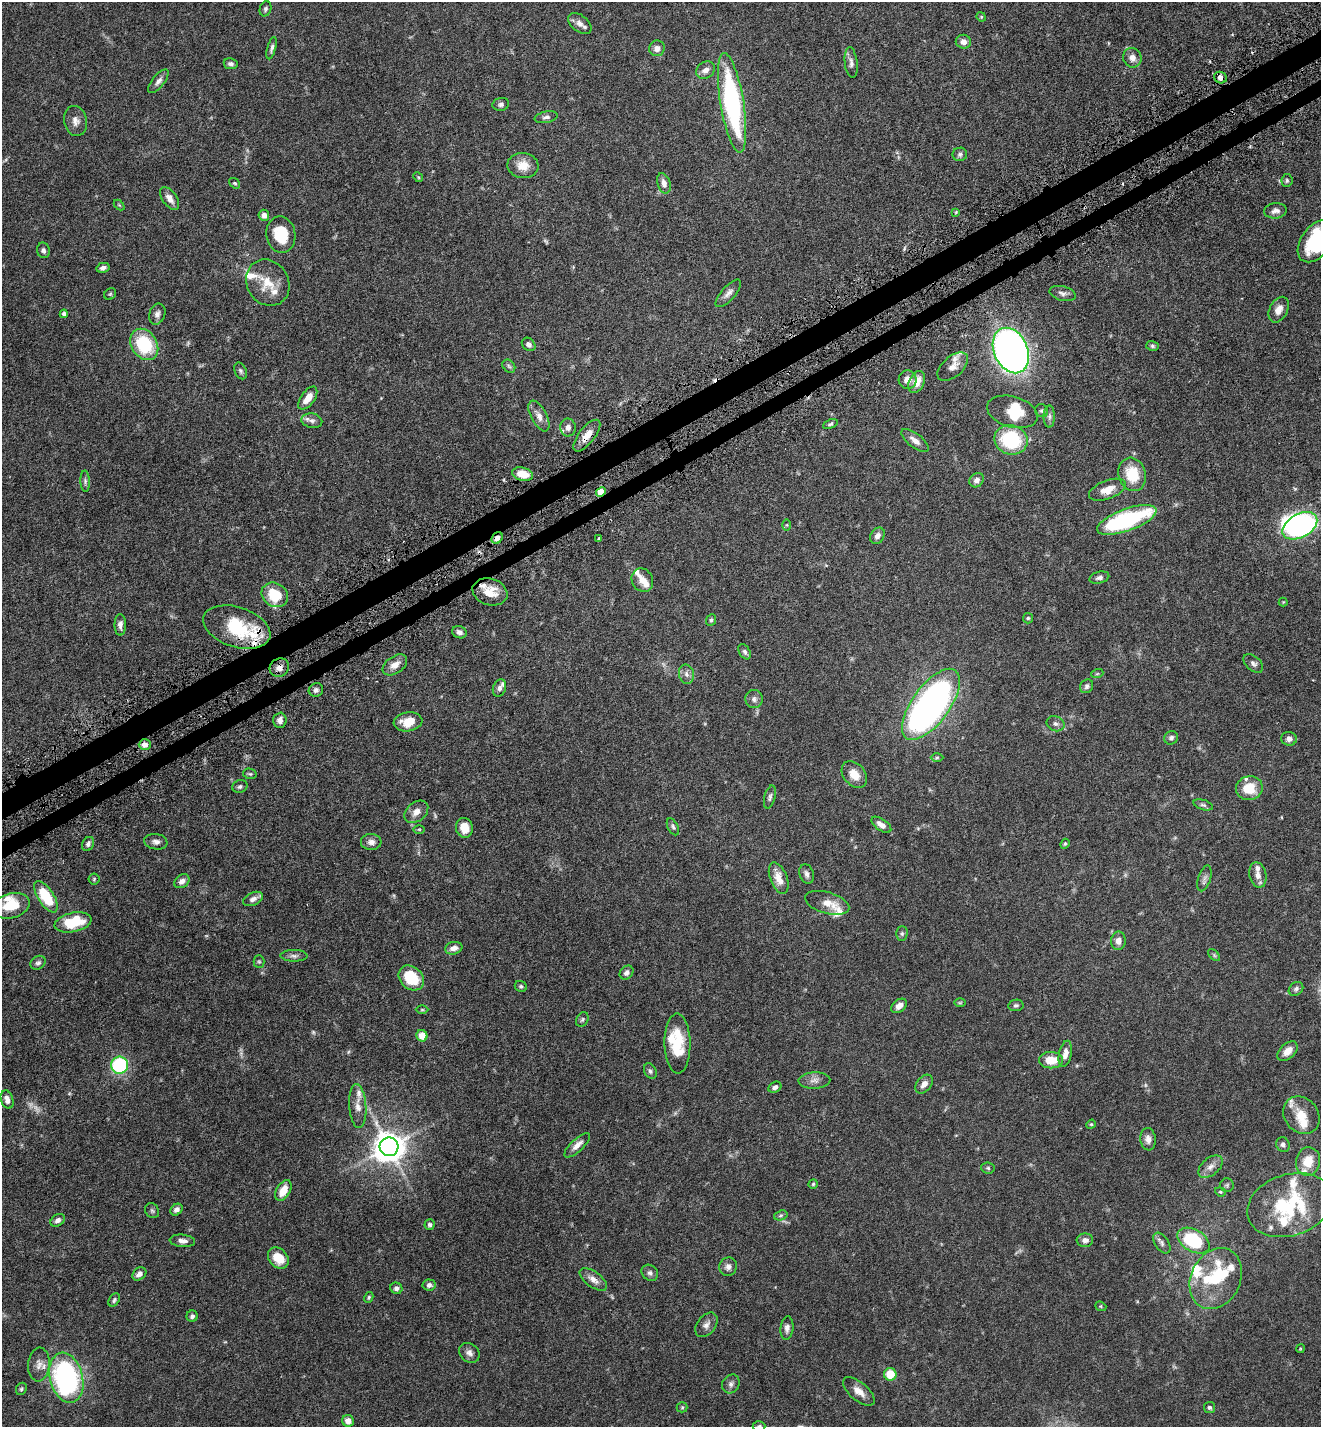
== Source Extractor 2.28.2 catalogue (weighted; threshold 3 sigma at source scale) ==
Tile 10 of 4 x 4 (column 2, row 3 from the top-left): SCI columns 1515-2833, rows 1489-2913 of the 5808 x 5823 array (HDU 1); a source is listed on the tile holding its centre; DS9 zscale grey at full resolution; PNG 1323 x 1429 px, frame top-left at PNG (2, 2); each listed source drawn as its Kron ellipse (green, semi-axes under 4 px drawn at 4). Shown black and unused: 3% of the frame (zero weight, under 5 of 9 exposures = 4% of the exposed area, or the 3 px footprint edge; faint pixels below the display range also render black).
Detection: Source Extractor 2.28.2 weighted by HDU 2 'WHT'; one run over the whole footprint, this tile lists its part. Background 0.0708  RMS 0.0023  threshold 0.00954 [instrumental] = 3 sigma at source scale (4.09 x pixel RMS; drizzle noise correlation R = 1.36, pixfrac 0.8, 0.05/0.05 arcsec/px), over >= 5 px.
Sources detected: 241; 10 too faint to see at this stretch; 4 inside a brighter object's white glare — neither listed nor drawn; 26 inside a brighter listed object's ellipse — not listed separately; the other 201 listed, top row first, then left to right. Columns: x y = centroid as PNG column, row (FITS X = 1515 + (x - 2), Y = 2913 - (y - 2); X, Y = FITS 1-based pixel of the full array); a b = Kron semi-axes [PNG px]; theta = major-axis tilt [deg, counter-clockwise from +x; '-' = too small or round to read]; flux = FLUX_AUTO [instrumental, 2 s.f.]
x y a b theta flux
265 9 8 5 70 0.46
981 17 5 4 - 0.23
580 23 13 8 -39 1.2
963 42 8 7 - 1.1
272 48 11 4 75 0.58
657 48 8 7 - 1.1
1132 58 10 9 - 1.4
851 63 15 6 -83 0.93
231 64 7 5 -10 0.63
706 70 10 8 36 1.4
1220 77 6 5 - 1.1
158 81 14 6 51 0.94
732 103 50 11 -81 37
501 104 8 6 12 0.6
546 117 11 5 11 0.69
75 121 15 11 -77 1.5
960 154 7 6 - 0.5
523 165 15 12 -7 2.8
418 177 5 4 - 0.22
1287 180 6 5 - 0.39
235 183 6 4 -38 0.3
664 183 10 6 -73 1.3
170 198 13 7 -55 1.3
119 205 6 4 -44 0.23
1275 211 11 7 6 0.91
956 212 4 4 - 0.19
264 215 5 5 - 1
281 235 18 14 -80 6.7
1316 241 24 15 53 13
43 250 8 6 -77 0.58
103 268 7 5 13 0.76
268 283 24 21 -59 4.8
728 293 17 7 49 1.1
1063 293 13 7 -13 0.87
110 294 6 5 - 0.31
1279 310 14 9 62 1.6
64 314 4 4 - 0.5
157 314 11 8 71 0.92
144 344 17 12 -57 12
529 344 7 6 - 0.72
1153 346 6 5 - 0.37
1011 350 24 17 -66 150
509 366 7 5 -46 0.44
953 367 18 10 41 1.7
241 371 9 6 -65 0.47
908 380 9 9 - 1.4
917 382 12 7 64 2.7
308 398 13 7 55 2.1
1042 411 7 6 - 0.43
1012 412 26 15 -16 4.9
539 416 17 8 -62 1.5
1049 416 11 5 90 0.63
312 421 10 7 -10 0.85
830 424 8 4 22 0.39
568 427 9 8 - 0.9
587 436 19 8 52 2.2
1011 440 17 14 -20 14
915 441 16 7 -38 1.4
523 474 11 6 -14 3
1132 474 17 13 -72 6.5
977 480 8 6 43 0.92
85 481 11 4 -88 0.52
1107 490 19 9 21 2.4
601 492 5 4 - 4.3
1127 520 31 11 20 24
787 525 6 4 90 0.22
1300 526 19 11 29 48
877 536 8 6 57 1.1
497 538 6 5 - 1.1
599 538 3 3 - 0.33
1099 578 10 6 14 0.66
642 580 12 10 -61 1.7
490 592 18 13 -17 3.6
275 595 14 11 -31 6.6
1283 602 4 4 - 0.17
1028 618 5 5 - 0.32
711 620 6 5 - 0.39
120 625 11 5 90 0.92
237 627 35 20 -18 13
459 632 7 6 - 0.76
745 652 8 5 -60 0.57
1253 663 11 7 -41 0.79
395 665 14 8 35 1.7
279 668 10 9 - 1.4
686 674 10 7 -78 0.91
1097 674 6 4 19 0.23
1087 686 7 6 - 0.52
499 688 9 6 69 0.83
316 690 7 7 - 0.7
754 699 9 8 - 0.84
931 704 42 18 54 100
280 720 7 6 - 1
408 722 14 9 8 3.2
1055 724 9 7 -23 0.73
1171 738 7 6 - 0.61
1289 739 7 7 - 0.86
145 745 6 5 - 1.2
937 758 6 4 1 0.3
250 774 7 5 -11 0.35
854 774 15 10 -49 2.6
240 787 8 6 19 0.54
1249 788 13 12 - 4.9
770 797 12 5 76 0.59
1203 805 10 5 -17 0.54
416 812 13 9 40 1.6
881 825 11 5 -35 1.4
673 827 9 5 -62 0.47
464 828 10 8 -77 2.6
419 829 6 4 0 0.23
156 842 11 7 -9 0.93
371 842 10 8 -3 0.99
88 844 7 5 62 0.7
1065 844 5 4 - 0.27
807 874 10 7 -73 0.81
1258 875 13 8 -77 1.4
779 878 16 8 -69 2.3
1204 878 13 6 73 0.87
94 879 5 5 - 0.33
182 881 8 6 35 0.98
46 897 18 8 -58 8.9
253 899 10 6 25 0.94
827 903 23 10 -16 2.6
11 906 19 12 16 5.5
73 922 19 9 12 7.6
902 934 7 5 89 0.46
1118 941 9 7 86 1.3
454 948 9 6 14 1.2
1214 955 7 4 -46 0.33
294 956 13 5 -1 0.77
259 962 6 5 - 0.35
38 963 8 6 38 0.57
626 973 7 6 - 0.68
411 978 14 11 -43 7
521 986 6 5 - 0.37
1296 989 8 6 41 0.55
960 1003 6 4 1 0.24
1016 1005 7 5 9 0.44
899 1006 9 6 38 1.3
422 1010 6 4 0 0.28
582 1020 7 6 - 0.45
422 1036 6 5 - 2.8
677 1044 30 13 -89 7.6
1288 1051 12 7 43 1.9
1065 1054 13 6 78 1.3
1051 1060 12 8 0 3.7
120 1065 8 8 - 17
650 1071 8 5 -63 0.48
814 1080 16 8 2 1.2
924 1084 10 7 51 1.3
775 1087 7 5 32 0.69
7 1100 9 6 -72 1.3
358 1106 22 8 -86 2
1301 1115 20 16 -52 3.9
1091 1124 5 4 - 0.24
1148 1139 11 8 -82 1.2
577 1145 16 6 43 1.4
1283 1145 7 6 - 0.63
389 1147 9 9 - 330
1308 1161 14 12 78 3.6
1210 1167 14 8 40 1.4
988 1168 6 5 - 0.37
813 1184 4 4 - 0.28
1227 1185 7 7 - 0.39
283 1190 11 7 59 3.2
1220 1192 5 4 - 0.26
1290 1205 44 30 18 18
176 1210 7 5 41 0.81
152 1211 8 6 -54 0.45
781 1215 7 5 18 0.37
58 1220 8 5 34 0.78
430 1225 5 5 - 0.45
1085 1240 8 7 - 0.93
182 1241 13 6 -4 1
1193 1241 17 11 -30 15
1162 1243 12 6 -55 0.75
278 1258 12 9 -49 3.3
728 1267 9 9 - 0.94
650 1273 9 7 -43 0.7
139 1274 8 5 39 1.1
593 1279 16 7 -36 1.5
1216 1279 32 24 64 14
429 1285 6 5 - 0.6
396 1288 6 5 - 0.7
369 1297 5 4 - 0.3
114 1300 7 5 56 0.42
1101 1306 6 4 -22 0.24
192 1316 6 5 - 0.51
706 1325 14 9 51 1.2
787 1328 12 6 83 0.9
1300 1349 4 3 - 0.18
469 1353 11 9 -42 1.1
39 1364 17 11 85 1.7
890 1374 6 6 - 4.1
66 1378 25 16 -75 43
731 1384 10 8 55 0.76
21 1389 6 5 - 0.33
859 1391 19 9 -40 2
682 1407 5 5 - 0.27
1210 1407 5 5 - 0.44
348 1421 6 5 - 1.4
759 1426 6 5 - 0.42
Overlapping masked pixels (flux is a lower limit): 6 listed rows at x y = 1220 77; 587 436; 601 492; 497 538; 237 627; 279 668
Isophote crosses this tile's border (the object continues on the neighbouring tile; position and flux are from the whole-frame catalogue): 3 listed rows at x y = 1316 241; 11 906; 759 1426